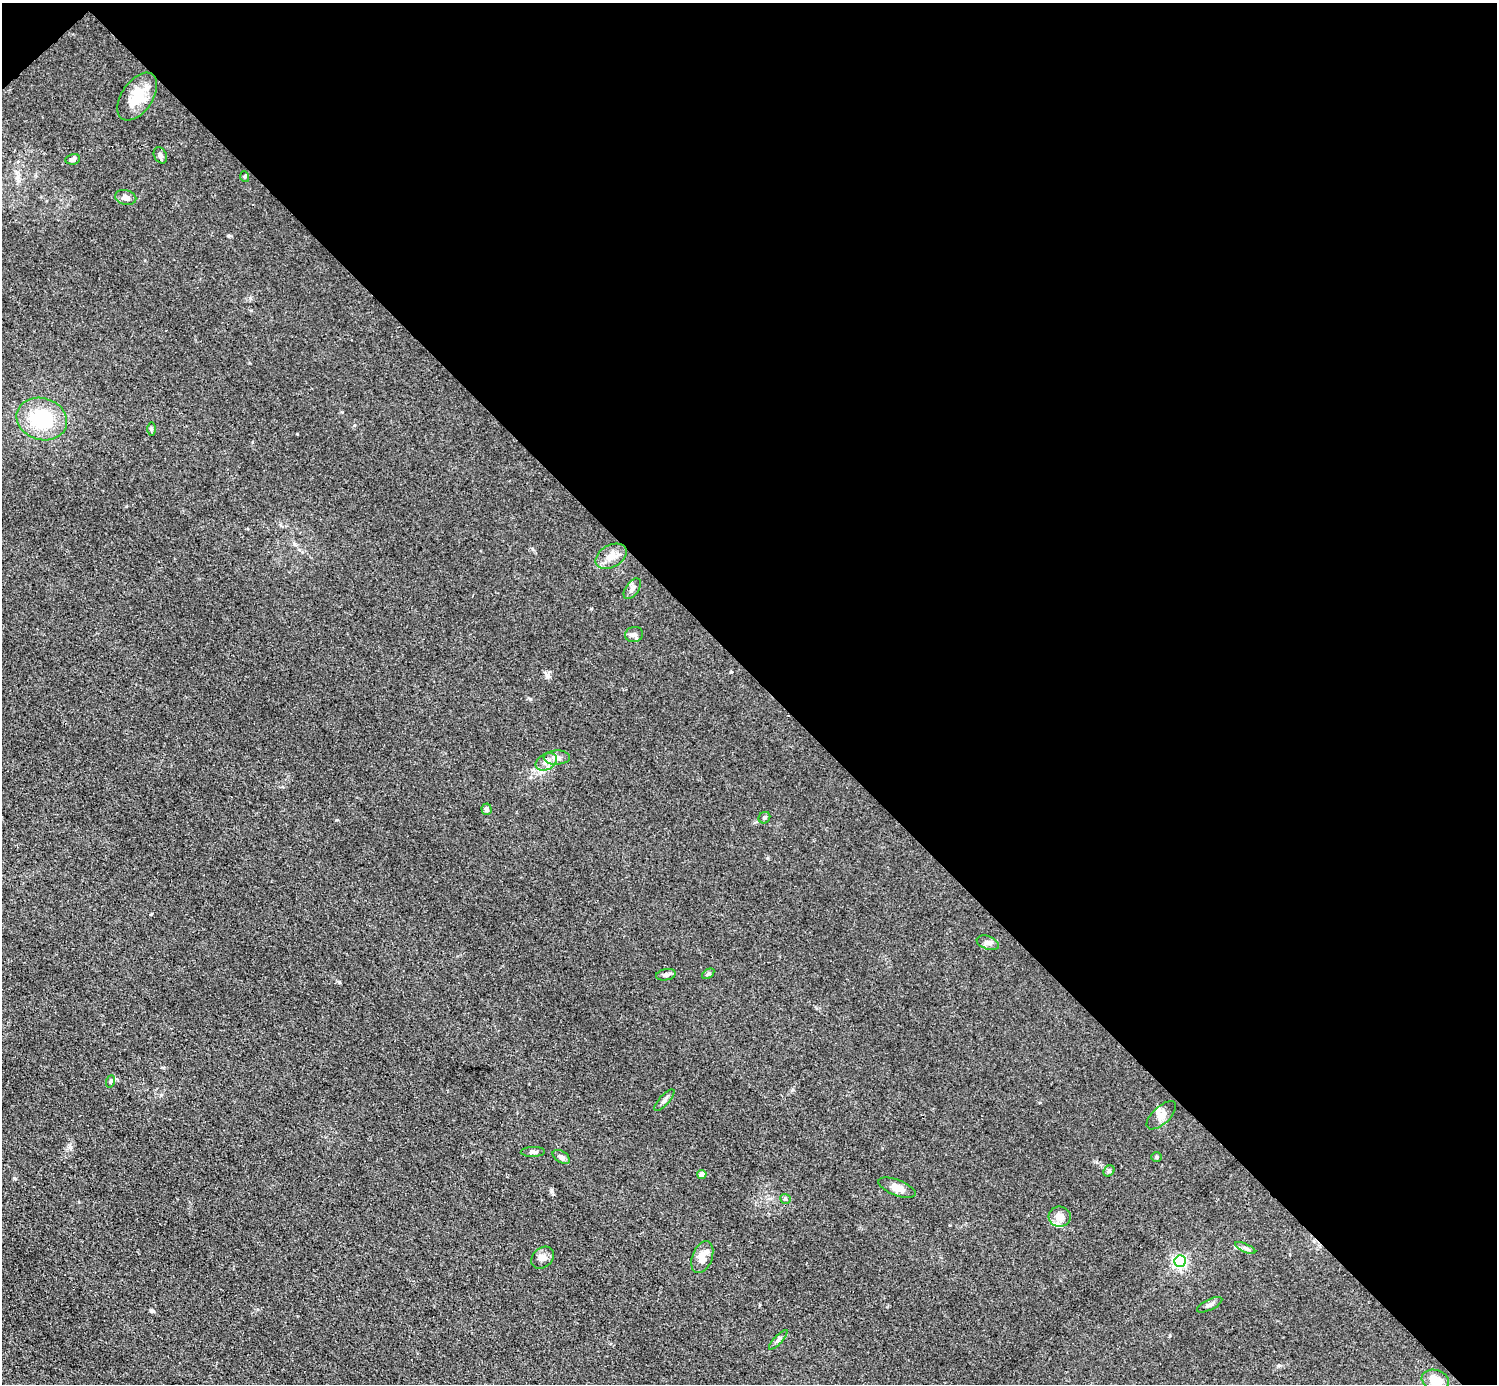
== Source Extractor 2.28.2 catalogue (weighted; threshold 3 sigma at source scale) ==
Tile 3 of 4 x 4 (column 3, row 1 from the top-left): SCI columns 2992-4486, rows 4446-5827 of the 5984 x 5984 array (HDU 1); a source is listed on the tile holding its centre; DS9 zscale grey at full resolution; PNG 1499 x 1386 px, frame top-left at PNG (2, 3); each listed source drawn as its Kron ellipse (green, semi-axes under 4 px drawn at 4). Shown black and unused: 49% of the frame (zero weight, under 3 of 4 exposures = <1% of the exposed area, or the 3 px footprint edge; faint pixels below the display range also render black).
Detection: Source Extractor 2.28.2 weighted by HDU 2 'WHT'; one run over the whole footprint, this tile lists its part. Background 0.0445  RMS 0.0054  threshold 0.0244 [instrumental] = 3 sigma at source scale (4.5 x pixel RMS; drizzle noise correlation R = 1.50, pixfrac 1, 0.05/0.05 arcsec/px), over >= 5 px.
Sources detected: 37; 2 inside a brighter listed object's ellipse — not listed separately; the other 35 listed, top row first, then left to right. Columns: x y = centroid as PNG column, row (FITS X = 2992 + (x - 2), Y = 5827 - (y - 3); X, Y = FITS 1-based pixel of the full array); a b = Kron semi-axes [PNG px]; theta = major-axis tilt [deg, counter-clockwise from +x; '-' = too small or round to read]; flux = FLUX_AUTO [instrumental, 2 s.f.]
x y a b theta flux
137 97 27 15 55 15
160 155 8 6 -62 1.7
73 159 7 5 10 1.5
245 177 5 3 - 0.6
126 197 10 7 -14 2.9
42 419 26 21 -17 31
151 429 6 4 90 0.77
611 556 17 11 29 5.5
632 589 12 6 55 2.2
634 634 9 7 10 2.4
557 757 13 7 1 2.9
546 762 11 8 32 3.6
486 809 6 5 - 1.6
764 818 6 5 - 0.97
988 943 11 6 -19 2.2
708 974 7 3 36 0.77
666 975 10 5 10 1.6
111 1081 6 4 70 0.77
664 1100 14 5 47 1.9
1161 1115 18 8 43 4
533 1152 12 5 1 1.5
561 1157 9 6 -31 1.9
1157 1157 5 5 - 0.83
1109 1171 6 5 - 0.91
702 1174 4 4 - 5.3
897 1188 19 8 -21 4.6
785 1199 5 5 - 0.82
1060 1217 11 10 - 4.3
1245 1248 11 3 -25 1.2
702 1257 16 10 69 7.4
543 1258 12 9 42 3
1180 1261 6 5 - 110
1210 1305 14 5 26 1.9
778 1340 13 4 48 1.5
1435 1380 14 10 -17 9.1
Unlisted compact peaks at least as high as the median listed source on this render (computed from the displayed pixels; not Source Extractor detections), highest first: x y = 547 677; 153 1311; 339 982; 228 236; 14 1178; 530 699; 731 672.